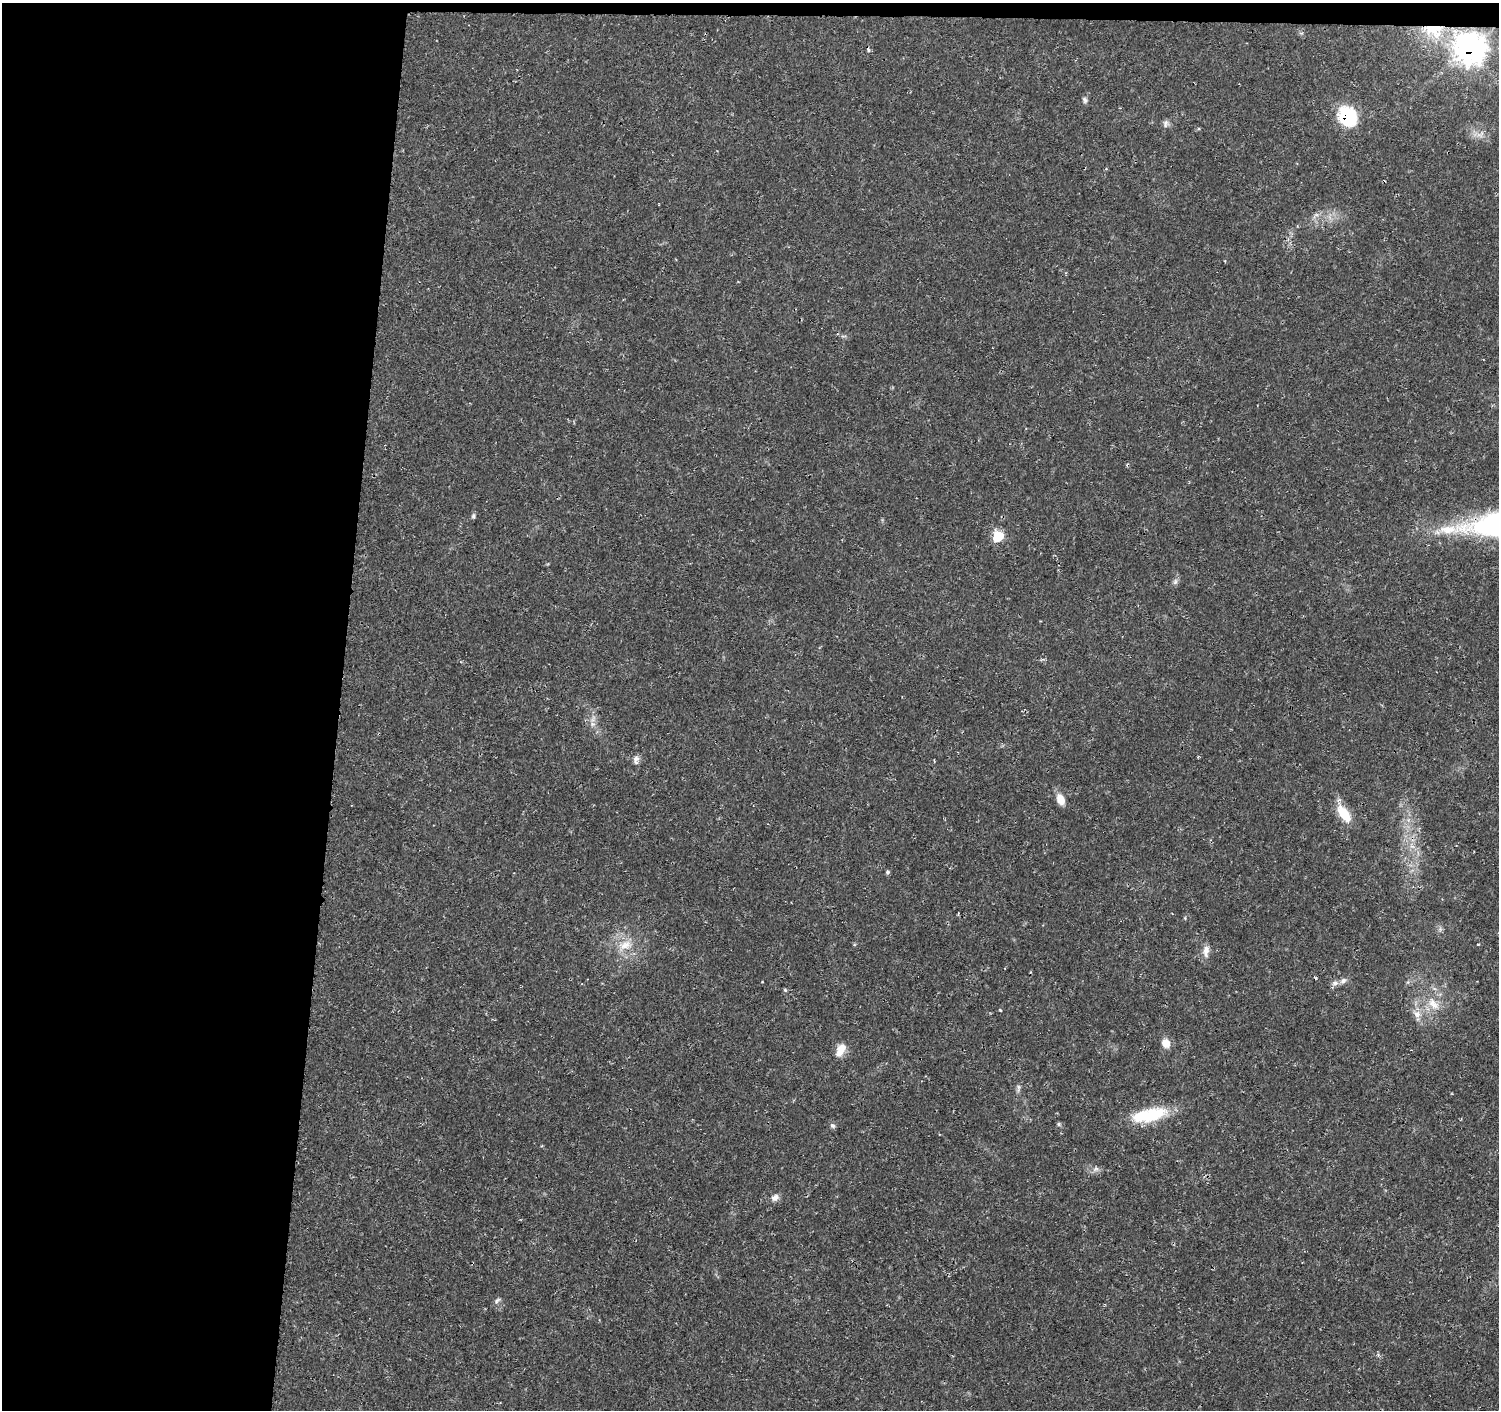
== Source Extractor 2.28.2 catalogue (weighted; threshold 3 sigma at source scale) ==
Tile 1 of 3 x 3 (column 1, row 1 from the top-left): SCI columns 3-1499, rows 3045-4452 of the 4502 x 4733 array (HDU 1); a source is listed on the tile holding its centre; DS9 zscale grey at full resolution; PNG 1501 x 1412 px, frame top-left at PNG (2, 3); no overlay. Shown black and unused: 23% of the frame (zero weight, under 3 of 4 exposures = <1% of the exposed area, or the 3 px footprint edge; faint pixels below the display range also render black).
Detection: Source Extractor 2.28.2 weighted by HDU 2 'WHT'; one run over the whole footprint, this tile lists its part. Background 0.025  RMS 0.0028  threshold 0.0125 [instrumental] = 3 sigma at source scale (4.5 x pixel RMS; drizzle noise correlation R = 1.50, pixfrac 1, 0.0396/0.0396 arcsec/px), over >= 5 px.
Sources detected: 33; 1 inside a brighter object's white glare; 1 cosmic-ray / hot-pixel residue — not listed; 1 inside a brighter listed object's ellipse — not listed separately; the other 30 listed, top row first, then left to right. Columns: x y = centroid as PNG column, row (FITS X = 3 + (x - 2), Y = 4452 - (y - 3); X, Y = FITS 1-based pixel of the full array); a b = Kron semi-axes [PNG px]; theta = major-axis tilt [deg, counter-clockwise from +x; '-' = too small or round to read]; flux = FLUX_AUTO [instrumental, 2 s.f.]
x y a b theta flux
1433 30 33 20 -8 13
1470 48 12 11 - 330
1085 100 8 6 -66 0.74
1346 115 12 10 -50 39
1166 123 10 7 85 0.96
1479 135 12 5 -26 1.4
473 516 7 5 89 0.55
1448 529 30 11 2 7.3
998 536 7 6 - 13
1175 582 9 6 74 0.84
593 724 7 6 - 0.97
636 760 11 7 74 1.2
1060 799 13 8 -67 3.2
1344 813 21 11 -53 6.8
887 872 5 5 - 0.51
625 945 23 14 21 5.7
1206 951 17 8 86 2.1
1343 981 10 7 32 1.1
785 990 5 4 - 0.37
1433 1004 22 12 -49 4.6
1417 1014 10 9 - 1.9
1166 1043 10 9 - 3
840 1050 17 9 62 3.3
1018 1088 12 5 -88 0.81
1153 1114 35 18 14 12
1059 1124 6 5 - 0.45
833 1126 8 6 -43 0.66
1096 1169 8 7 - 1
775 1197 10 8 29 1.5
496 1301 8 5 38 0.69
Overlapping masked pixels (flux is a lower limit): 3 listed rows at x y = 1433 30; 1470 48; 1346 115
Unlisted compact peaks at least as high as the median listed source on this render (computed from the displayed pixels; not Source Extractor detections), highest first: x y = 1000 1010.